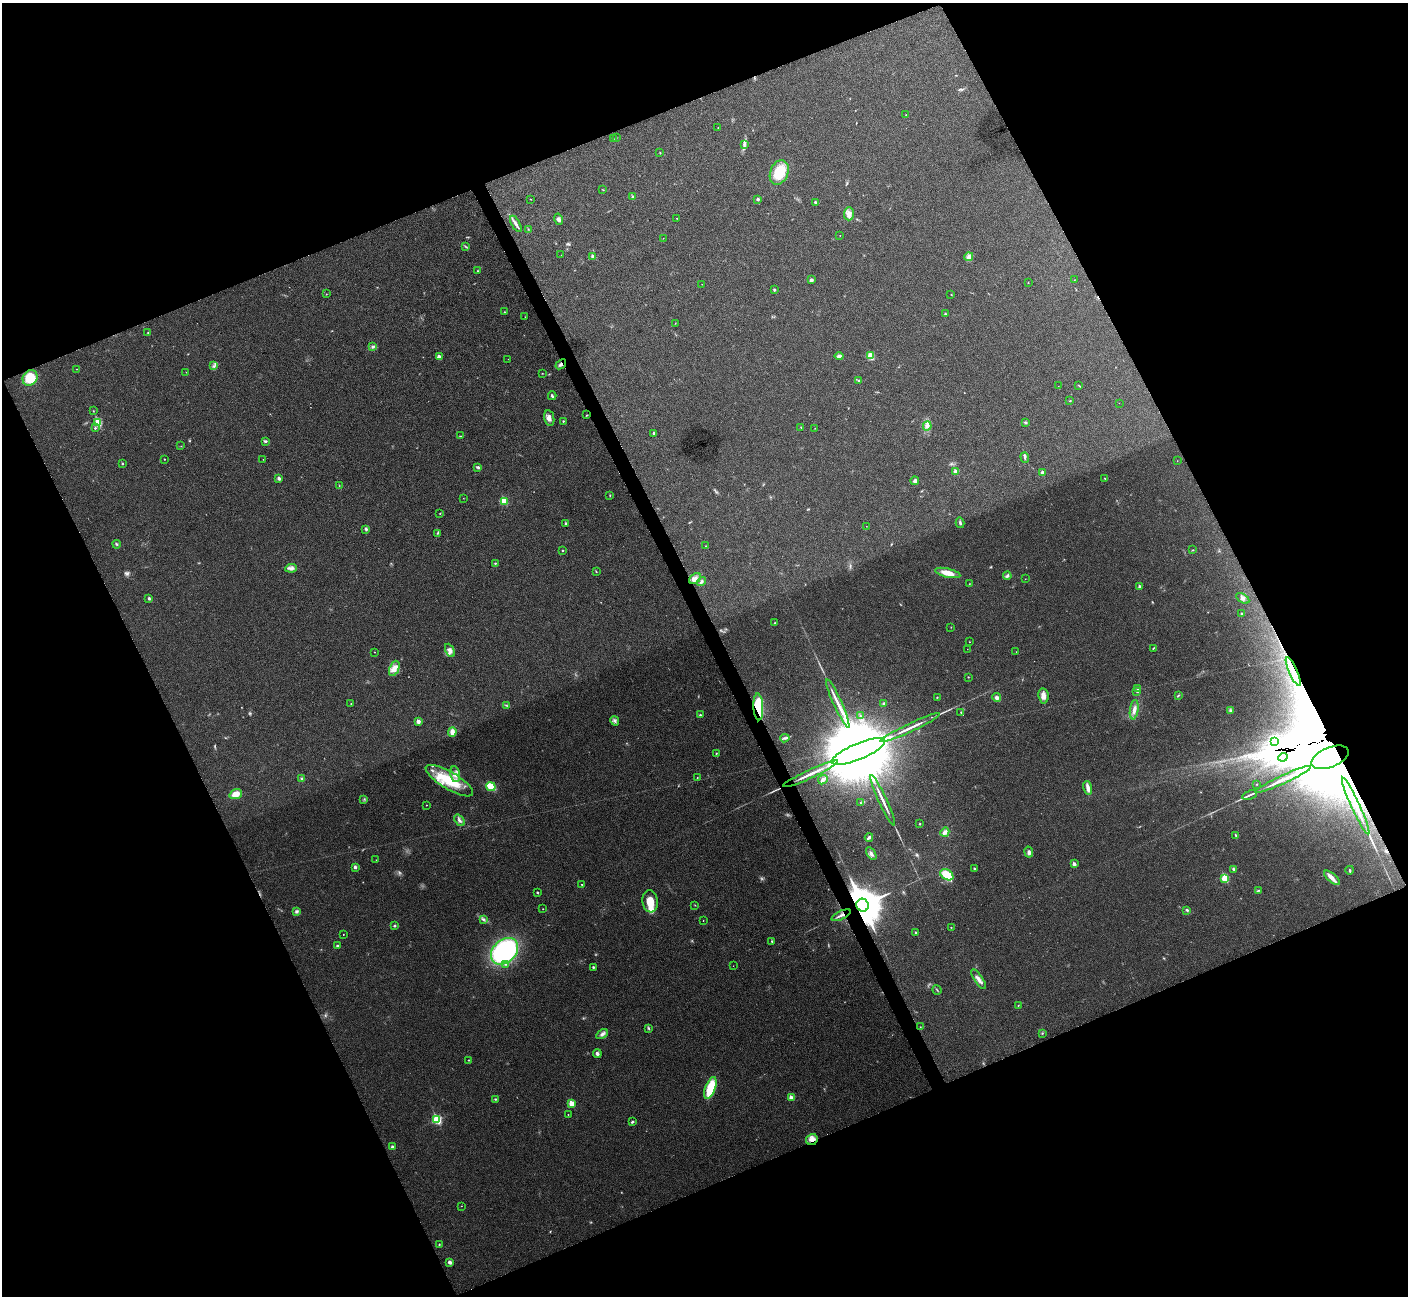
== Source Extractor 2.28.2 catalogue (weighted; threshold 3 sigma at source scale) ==
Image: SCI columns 6-5626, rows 159-5332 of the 5634 x 5622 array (HDU 1 of 3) = the unmasked area's bounding box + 8 px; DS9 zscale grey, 4 x 4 block average (1 PNG px = mean of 4 x 4 image px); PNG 1410 x 1298 px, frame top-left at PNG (2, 3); each listed source drawn as its Kron ellipse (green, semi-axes under 4 px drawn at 4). Shown black and unused: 44% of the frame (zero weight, under 3 of 4 exposures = <1% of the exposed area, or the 3 px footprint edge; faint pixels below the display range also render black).
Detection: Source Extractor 2.28.2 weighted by HDU 2 'WHT'. Background 0.0537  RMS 0.0067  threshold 0.0302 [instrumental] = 3 sigma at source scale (4.5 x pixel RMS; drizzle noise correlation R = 1.50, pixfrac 1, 0.05/0.05 arcsec/px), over >= 5 px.
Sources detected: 252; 10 too faint to see at this stretch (4 x 4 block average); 13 inside a brighter object's white glare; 2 cosmic-ray / hot-pixel residue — neither listed nor drawn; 1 coinciding with a brighter row at this scale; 8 inside a brighter listed object's ellipse — not listed separately; the other 218 listed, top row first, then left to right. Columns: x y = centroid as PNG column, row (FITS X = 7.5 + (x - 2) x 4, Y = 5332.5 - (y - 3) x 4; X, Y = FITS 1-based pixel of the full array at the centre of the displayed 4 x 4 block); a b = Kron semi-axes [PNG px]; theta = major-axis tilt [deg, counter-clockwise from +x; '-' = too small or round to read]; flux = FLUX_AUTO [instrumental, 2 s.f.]
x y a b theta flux
906 115 3 2 - 1.4
718 128 2 2 - 1.6
616 138 2 2 - 1.5
613 139 2 2 - 1.3
744 144 3 2 - 4.5
660 153 2 2 - 1.8
779 172 13 9 69 120
603 190 3 2 - 1.8
632 196 2 2 - 2.8
531 199 2 2 - 1.4
758 199 2 2 - 19
815 202 2 2 - 14
849 214 6 5 - 19
676 218 2 2 - 1.4
559 219 6 3 -74 9.6
516 224 9 2 -60 13
529 229 2 2 - 1.5
840 235 2 2 - 1
663 238 2 2 - 1.6
466 246 4 2 - 3.4
561 255 2 2 - 0.87
593 257 2 2 - 52
969 257 4 3 - 20
477 271 2 2 - 2.3
811 280 3 3 - 9.6
1074 280 2 2 - 1
1028 283 2 2 - 2.7
702 284 2 2 - 0.92
774 290 3 2 - 4.5
326 294 2 2 - 1.6
951 295 2 2 - 1.1
504 312 2 2 - 2.1
945 314 2 2 - 6.3
525 317 2 2 - 1.2
675 323 2 2 - 0.86
148 333 3 2 - 2.9
373 347 3 3 - 7.5
839 356 4 3 - 10
870 356 4 2 - 8.8
439 357 3 3 - 22
508 359 2 2 - 0.57
561 364 6 3 40 12
214 366 3 2 - 3.2
76 369 2 2 - 1.4
186 372 2 2 - 1.2
542 373 2 2 - 1.5
30 378 8 7 - 120
858 380 2 2 - 2.3
1079 385 3 2 - 2
1058 386 2 2 - 0.78
552 396 4 2 - 7.1
1070 401 3 2 - 1.8
1119 403 2 2 - 0.89
93 411 2 2 - 1.7
587 415 3 2 - 2.5
549 418 8 5 -80 18
563 421 2 2 - 2.9
1025 422 3 2 - 5.9
98 423 3 2 - 200
927 426 4 2 - 9.7
801 427 2 2 - 2
95 428 2 2 - 6.9
815 428 2 2 - 0.84
654 433 2 2 - 11
461 436 3 2 - 2
265 441 3 2 - 6.6
181 446 2 2 - 1.3
1025 458 5 2 - 7.2
164 459 2 2 - 3.5
263 459 2 2 - 0.99
1177 461 2 2 - 0.93
122 463 2 2 - 8.2
478 467 3 3 - 5.5
956 472 2 2 - 40
1042 473 3 3 - 9.6
279 478 2 2 - 29
1105 478 2 2 - 3.8
915 481 4 4 - 9.1
339 486 2 2 - 1.2
610 495 3 2 - 2.4
463 498 2 2 - 0.88
504 501 2 2 - 190
440 513 2 2 - 1.9
566 523 2 2 - 16
960 523 5 2 - 6.4
866 526 2 2 - 1
366 529 3 2 - 7.9
437 533 3 2 - 3.5
117 544 4 2 - 5.1
706 546 2 2 - 2.4
562 550 2 2 - 3.5
1193 550 2 2 - 2.4
495 563 2 2 - 5.9
291 568 6 3 7 12
596 571 3 2 - 2.2
948 573 13 4 -13 53
1007 576 4 2 - 5.8
695 578 7 4 37 17
1025 579 2 2 - 0.8
702 581 4 3 - 9.7
969 584 2 2 - 1.3
1139 586 2 2 - 20
149 598 4 3 - 5.2
1243 598 7 3 -33 10
1241 613 2 2 - 2.9
775 623 2 2 - 2.3
951 627 2 2 - 2
970 642 2 2 - 1.5
1153 648 3 2 - 2.5
967 649 2 2 - 0.52
450 650 7 4 -65 17
375 652 2 2 - 1.1
1016 652 2 2 - 1.1
394 668 8 4 66 37
1293 671 16 2 -66 16
968 677 2 2 - 2.1
1138 688 2 2 - 2.8
1137 691 3 2 - 4.4
1178 695 4 2 - 4
1043 696 7 5 -80 23
937 697 2 2 - 2.1
997 698 4 3 - 11
351 703 2 2 - 1.3
838 703 26 2 -66 45
884 703 4 3 - 6.4
506 705 2 2 - 2
758 707 13 5 -87 160
1134 710 10 3 82 22
1230 711 2 2 - 3.6
961 713 3 2 - 3.3
700 715 3 2 - 3.4
860 716 3 2 - 2.8
418 721 2 2 - 47
615 721 5 3 - 9
910 728 33 2 25 41
452 732 5 3 - 22
785 738 5 3 - 8.6
1275 742 3 2 - 4.9
858 751 29 8 23 150000
716 753 2 2 - 2.6
1283 757 5 2 - 12
1330 757 20 10 22 150000
455 774 8 5 -78 25
810 774 30 2 25 42
697 777 2 2 - 1.5
302 778 3 2 - 4.7
1283 779 31 2 25 54
823 780 5 2 - 19
449 781 27 8 -31 150
1257 784 2 2 - 1.4
491 787 5 3 - 110
1088 788 7 3 -79 20
236 794 6 5 - 48
1250 795 8 2 23 10
364 799 2 2 - 1.5
883 800 28 2 -65 34
860 803 2 2 - 1.8
426 805 2 2 - 2.7
1356 806 31 2 -65 52
459 820 6 3 -52 11
920 824 2 2 - 2.3
945 832 5 3 - 16
1236 835 3 2 - 3.7
869 837 4 2 - 12
1029 852 6 3 -80 9.7
871 854 7 3 -57 15
376 860 2 2 - 0.76
1074 864 2 2 - 35
355 867 3 3 - 9.4
974 868 2 2 - 3.9
1234 869 3 2 - 2.2
1350 870 4 2 - 3.9
947 875 7 5 -31 85
1225 878 2 2 - 210
1332 878 10 4 -40 22
582 884 2 2 - 2.2
1258 890 2 2 - 1.7
537 892 2 2 - 8.5
650 901 11 7 -83 60
695 905 2 2 - 1.6
863 905 6 6 - 19000
543 909 2 2 - 2.3
1187 910 3 2 - 5.2
296 911 4 3 - 7
841 915 10 2 25 15
483 919 3 2 - 5.3
703 920 2 2 - 1.9
395 926 3 2 - 4.4
951 927 2 2 - 1.5
916 933 2 2 - 9.1
343 934 2 2 - 1.4
772 942 3 2 - 3.6
337 946 2 2 - 13
504 951 15 11 43 610
506 964 2 2 - 2.8
733 966 2 2 - 0.65
593 967 2 2 - 4
979 979 11 3 -55 19
937 990 5 2 - 3.3
1018 1005 2 2 - 1.5
920 1027 2 2 - 1
649 1028 2 2 - 3.2
1042 1033 2 2 - 2.4
602 1034 6 3 29 12
597 1053 4 3 - 10
469 1060 2 2 - 1.8
710 1088 12 5 70 130
791 1098 2 2 - 59
495 1099 3 2 - 3.3
571 1103 2 2 - 110
568 1114 2 2 - 1.7
437 1120 2 2 - 370
632 1122 3 3 - 5.8
812 1140 6 5 - 26
392 1147 3 2 - 8.1
461 1206 2 2 - 1.1
439 1245 2 2 - 1.6
449 1262 4 3 - 11
Overlapping masked pixels (flux is a lower limit): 8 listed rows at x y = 561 364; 1293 671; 758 707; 1330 757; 1356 806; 863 905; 841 915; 812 1140
Diffuse or blended objects may show on this block-average render without a row.